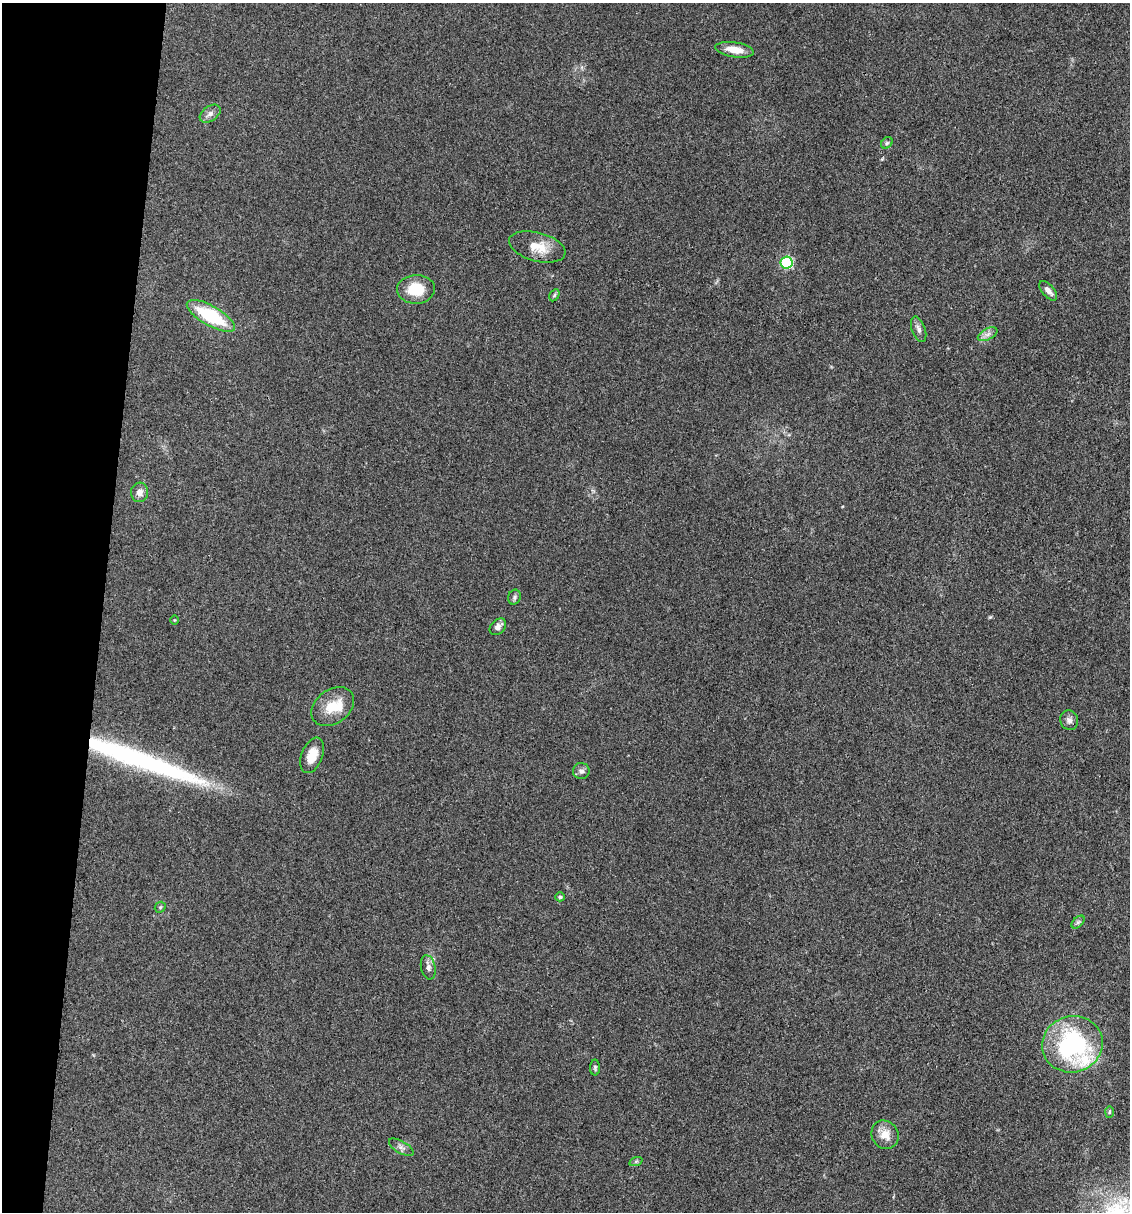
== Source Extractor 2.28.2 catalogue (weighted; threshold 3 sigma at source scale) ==
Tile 9 of 4 x 4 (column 1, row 3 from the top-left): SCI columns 231-1358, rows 1211-2420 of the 4857 x 4841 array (HDU 1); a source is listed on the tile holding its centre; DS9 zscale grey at full resolution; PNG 1132 x 1214 px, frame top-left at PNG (2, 3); each listed source drawn as its Kron ellipse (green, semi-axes under 4 px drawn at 4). Shown black and unused: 9% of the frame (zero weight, under 3 of 4 exposures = <1% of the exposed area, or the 3 px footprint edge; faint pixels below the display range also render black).
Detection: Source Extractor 2.28.2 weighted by HDU 2 'WHT'; one run over the whole footprint, this tile lists its part. Background 0.11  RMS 0.0062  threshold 0.0281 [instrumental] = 3 sigma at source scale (4.5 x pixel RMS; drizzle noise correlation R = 1.50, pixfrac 1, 0.05/0.05 arcsec/px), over >= 5 px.
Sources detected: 32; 1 long thin detection or spike segment (spike, bleed or trail) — neither listed nor drawn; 2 inside a brighter listed object's ellipse — not listed separately; the other 29 listed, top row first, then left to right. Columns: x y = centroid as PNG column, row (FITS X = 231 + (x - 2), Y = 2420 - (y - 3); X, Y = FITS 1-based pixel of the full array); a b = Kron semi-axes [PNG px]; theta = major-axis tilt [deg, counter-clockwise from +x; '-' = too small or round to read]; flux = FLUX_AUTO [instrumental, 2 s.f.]
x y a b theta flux
734 50 19 7 -8 9.1
210 114 11 7 34 3
887 143 6 5 - 1.1
537 247 29 14 -15 14
787 263 6 6 - 61
416 289 19 14 3 17
1048 291 12 6 -49 3.2
554 295 6 4 60 0.94
211 316 27 10 -30 39
919 329 13 6 -69 2.8
988 334 10 5 27 2.7
140 492 10 8 85 4.1
514 597 7 6 - 1.5
174 620 5 3 - 0.51
498 627 9 7 46 3.2
333 707 23 17 37 14
1069 720 10 9 - 2.7
312 755 19 10 69 9.6
581 771 8 8 - 2.3
560 897 5 4 - 1.1
160 907 6 5 - 0.87
1078 922 8 4 45 1.3
428 967 12 7 -78 3.1
1072 1044 30 28 17 85
595 1068 8 5 -89 1.1
1109 1112 6 4 88 0.79
885 1135 15 13 -57 8
401 1147 14 6 -30 2.5
636 1161 7 4 19 0.96